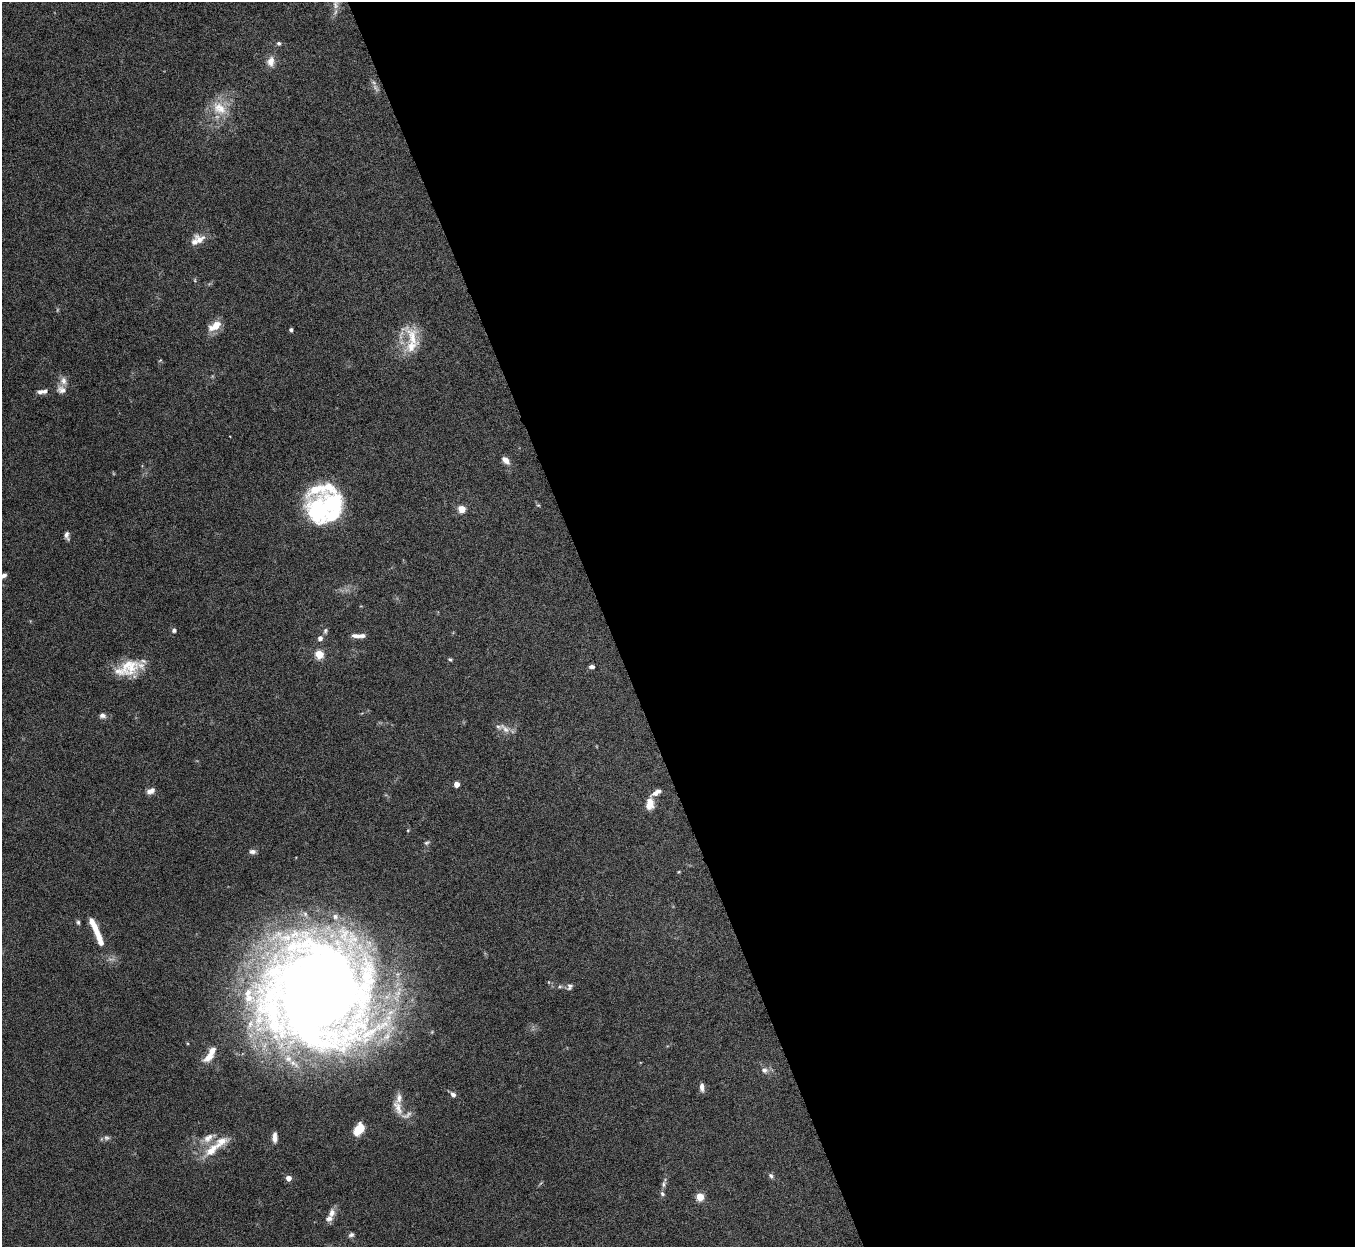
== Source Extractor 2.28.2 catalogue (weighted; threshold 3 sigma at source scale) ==
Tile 8 of 4 x 4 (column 4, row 2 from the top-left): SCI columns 4064-5416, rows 2639-3883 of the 5421 x 5406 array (HDU 1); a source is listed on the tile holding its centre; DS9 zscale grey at full resolution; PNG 1357 x 1249 px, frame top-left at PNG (2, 2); no overlay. Shown black and unused: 55% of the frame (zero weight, under 8 of 15 exposures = <1% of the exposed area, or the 3 px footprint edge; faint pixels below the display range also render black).
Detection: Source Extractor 2.28.2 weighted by HDU 2 'WHT'; one run over the whole footprint, this tile lists its part. Background 0.166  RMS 0.0048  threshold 0.0198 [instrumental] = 3 sigma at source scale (4.09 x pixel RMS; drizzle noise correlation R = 1.36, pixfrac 0.8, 0.05/0.05 arcsec/px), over >= 5 px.
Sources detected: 74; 2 too faint to see at this stretch — not listed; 18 inside a brighter listed object's ellipse — not listed separately; the other 54 listed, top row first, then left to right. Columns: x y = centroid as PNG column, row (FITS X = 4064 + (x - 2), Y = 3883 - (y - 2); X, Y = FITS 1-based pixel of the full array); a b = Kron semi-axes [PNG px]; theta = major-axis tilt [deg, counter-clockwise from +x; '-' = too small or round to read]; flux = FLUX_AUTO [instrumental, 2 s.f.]
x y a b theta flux
335 5 11 8 -83 2.7
279 43 5 5 - 0.86
271 62 13 9 83 3.6
375 88 13 5 -55 1.8
219 108 24 16 -37 10
199 239 15 12 -26 4.3
195 280 6 3 73 0.44
215 326 18 9 30 5.9
291 330 4 4 - 1.1
412 338 41 15 -63 11
61 390 13 9 -16 2.9
40 392 9 5 12 1.7
506 460 10 6 -44 2.9
538 505 6 3 -17 0.46
461 509 5 4 - 13
315 510 31 20 80 29
67 535 9 5 -79 1.6
3 576 8 5 31 1.9
174 630 6 6 - 1
325 631 8 5 81 0.95
356 636 13 6 -4 2.3
320 638 6 5 - 1.9
319 654 5 5 - 22
450 659 6 4 -45 0.65
592 667 6 4 -6 1.3
131 668 29 17 50 11
102 715 9 7 -3 1.6
505 729 20 8 -39 3.5
457 784 4 4 - 4.4
151 791 10 6 24 2.4
656 793 13 6 31 2.9
650 804 14 9 85 4.9
426 843 7 5 3 0.78
252 852 8 5 -1 1.6
78 922 6 5 - 0.83
94 925 17 6 -63 6.1
570 986 9 7 69 1.4
315 995 108 99 -13 660
208 1057 17 9 36 4.3
764 1070 9 8 - 2.1
702 1087 10 5 -86 2.1
453 1095 7 5 -47 1.6
398 1108 23 9 -68 4.8
359 1129 12 8 54 9.8
275 1137 11 6 -89 2.6
106 1138 8 6 -15 1.2
212 1150 22 11 43 8.9
771 1176 7 6 - 1
288 1178 4 4 - 4.3
663 1184 9 6 72 1.3
662 1194 7 5 -50 0.92
700 1197 5 4 - 17
332 1213 13 9 73 3
351 1235 7 5 26 1.1
Isophote crosses this tile's border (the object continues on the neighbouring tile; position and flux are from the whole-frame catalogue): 1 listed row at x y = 3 576